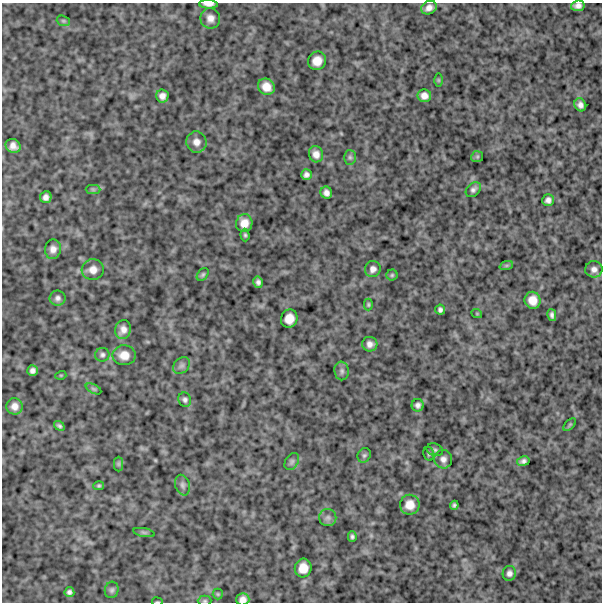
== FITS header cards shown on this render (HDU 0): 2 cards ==
NAXIS1  =                  600
NAXIS2  =                  600

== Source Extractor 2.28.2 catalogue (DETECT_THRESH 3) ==
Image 600 x 600 px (HDU 0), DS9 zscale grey, 1 PNG px = 1 image px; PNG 604 x 604 px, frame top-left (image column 1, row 600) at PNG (2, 3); each listed source drawn as its Kron ellipse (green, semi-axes under 4 px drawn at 4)
Background 973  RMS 240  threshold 711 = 3 sigma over >= 5 px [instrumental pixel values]
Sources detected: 75; all 75 listed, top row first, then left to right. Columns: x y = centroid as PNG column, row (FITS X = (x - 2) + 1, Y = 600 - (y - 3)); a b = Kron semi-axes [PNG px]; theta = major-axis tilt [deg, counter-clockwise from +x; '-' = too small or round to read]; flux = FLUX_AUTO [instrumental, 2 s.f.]
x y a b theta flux
208 4 9 3 -2 69000
578 6 7 5 8 70000
429 8 8 6 25 86000
210 18 10 10 - 100000
63 21 7 5 -20 25000
317 61 9 9 - 170000
438 80 6 4 -90 18000
266 87 9 7 -42 160000
162 96 6 6 - 82000
424 96 7 6 - 92000
580 105 7 5 -59 68000
196 142 10 10 - 110000
13 146 8 7 - 98000
316 154 8 7 - 98000
350 157 7 6 - 37000
477 157 6 5 - 25000
306 175 5 5 - 53000
93 189 7 4 -1 31000
473 190 9 6 43 52000
326 193 6 5 - 68000
46 197 6 5 - 69000
548 200 6 5 - 62000
244 223 9 8 - 150000
245 235 6 4 -89 26000
53 249 10 8 81 100000
506 266 7 4 19 28000
373 269 8 8 - 73000
594 269 8 8 - 77000
93 270 11 10 - 120000
203 275 7 5 50 30000
392 275 5 5 - 24000
258 282 6 4 -77 48000
58 298 8 7 - 57000
533 300 8 8 - 160000
368 305 6 4 -90 23000
440 310 5 5 - 43000
477 314 5 3 - 14000
552 315 6 4 -77 44000
289 319 9 8 - 170000
123 330 9 8 - 100000
370 344 7 7 - 81000
102 355 7 7 - 42000
124 355 12 10 -3 170000
182 366 9 7 44 51000
32 371 5 5 - 58000
342 371 9 7 -82 51000
61 375 5 3 - 13000
94 389 8 4 -26 26000
185 400 7 6 - 44000
418 405 6 6 - 54000
15 406 8 8 - 110000
570 425 7 4 45 25000
59 426 6 4 -38 33000
435 450 8 6 -20 40000
429 454 7 5 -76 27000
364 455 7 6 - 33000
443 459 9 9 - 72000
292 461 9 6 59 42000
523 461 6 5 - 50000
119 464 7 4 -90 27000
183 485 10 7 -72 57000
99 486 5 4 - 24000
410 505 10 10 - 170000
454 505 4 4 - 32000
328 517 8 8 - 59000
144 532 11 4 -11 34000
352 537 5 4 - 33000
303 568 9 8 - 180000
509 573 7 6 - 62000
112 590 8 6 74 42000
69 592 5 5 - 47000
218 594 5 5 - 20000
243 599 6 6 - 83000
205 601 7 5 1 27000
157 602 5 2 - 15000
At the frame edge (FLAGS 8, measured only in part): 5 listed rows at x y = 208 4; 578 6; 243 599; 205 601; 157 602